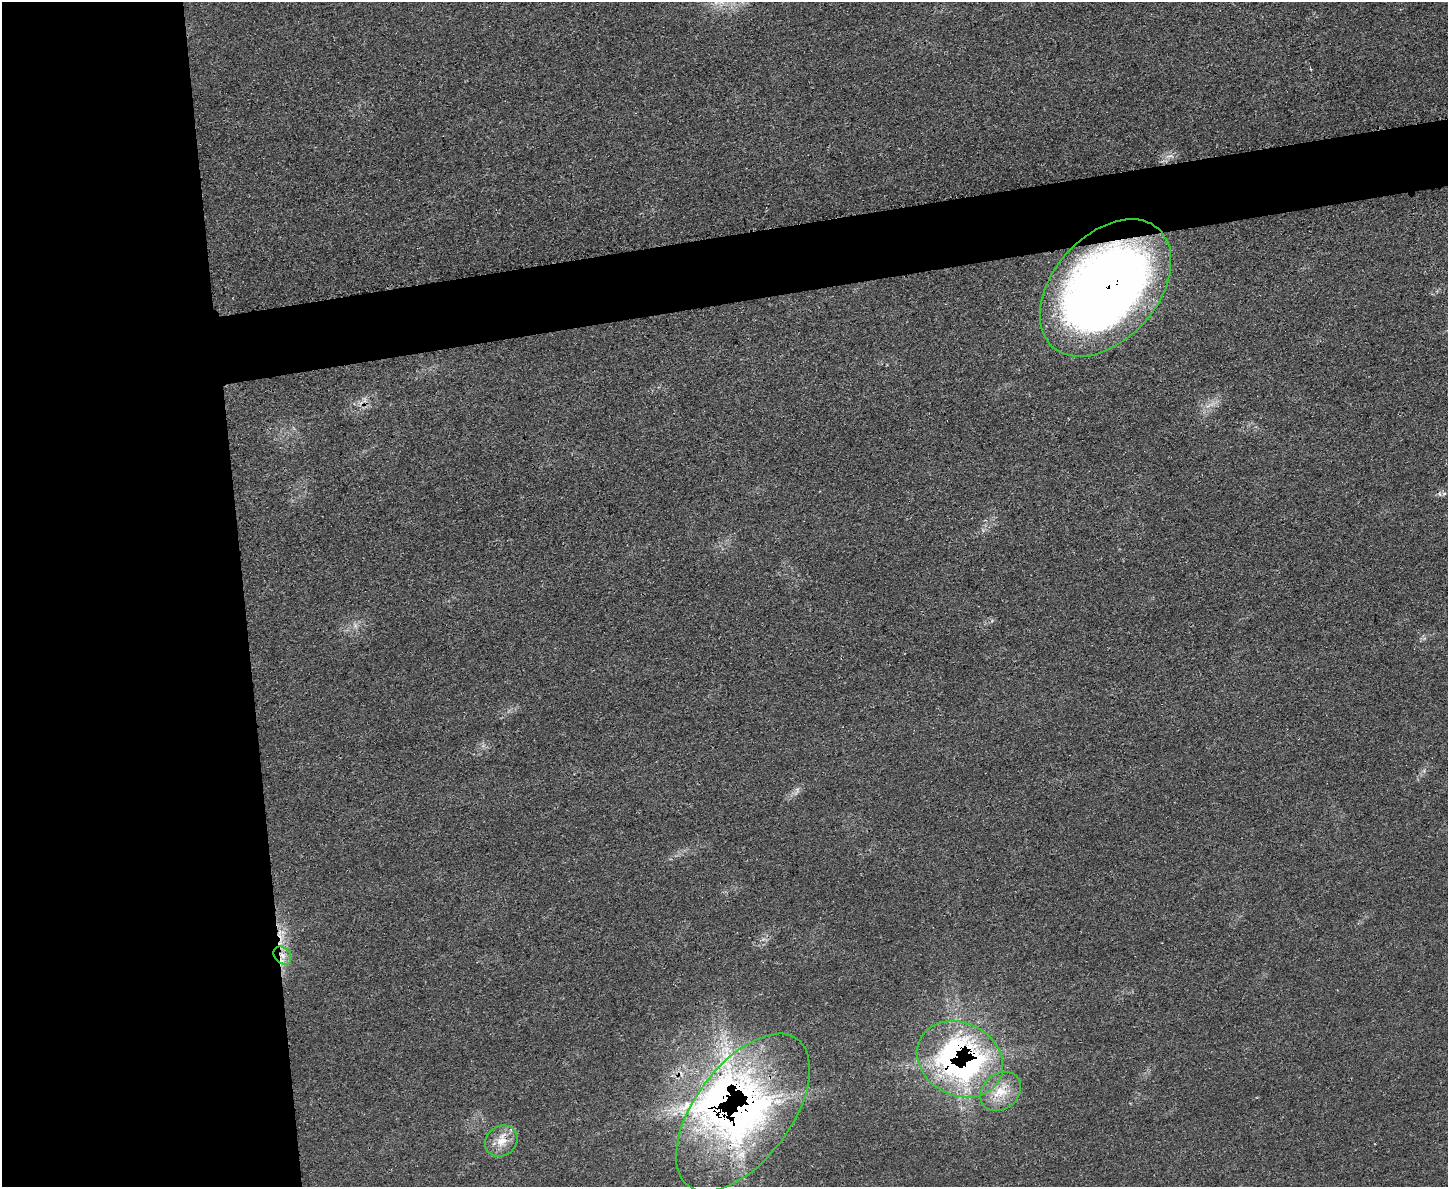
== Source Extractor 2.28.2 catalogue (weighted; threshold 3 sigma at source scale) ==
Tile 7 of 3 x 4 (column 1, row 3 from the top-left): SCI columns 157-1602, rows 1203-2387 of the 4748 x 4760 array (HDU 1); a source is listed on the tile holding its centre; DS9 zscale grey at full resolution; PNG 1450 x 1189 px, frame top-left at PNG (2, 2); each listed source drawn as its Kron ellipse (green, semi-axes under 4 px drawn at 4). Shown black and unused: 22% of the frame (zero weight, under 3 of 4 exposures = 2% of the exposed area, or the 3 px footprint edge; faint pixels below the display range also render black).
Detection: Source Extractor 2.28.2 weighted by HDU 2 'WHT'; one run over the whole footprint, this tile lists its part. Background 0.0464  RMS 0.0051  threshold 0.0228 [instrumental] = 3 sigma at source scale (4.5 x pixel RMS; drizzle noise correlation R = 1.50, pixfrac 1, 0.05/0.05 arcsec/px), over >= 5 px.
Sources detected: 8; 2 inside a brighter listed object's ellipse — not listed separately; the other 6 listed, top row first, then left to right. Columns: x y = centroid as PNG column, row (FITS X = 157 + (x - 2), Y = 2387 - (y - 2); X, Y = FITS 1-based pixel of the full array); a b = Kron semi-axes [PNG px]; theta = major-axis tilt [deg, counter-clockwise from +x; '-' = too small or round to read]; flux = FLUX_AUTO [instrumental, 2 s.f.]
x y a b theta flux
1106 288 79 52 48 510
282 955 10 7 -45 3.4
960 1059 45 36 -27 160
1001 1091 22 17 40 12
743 1112 91 48 53 240
501 1141 17 14 37 8.1
Overlapping masked pixels (flux is a lower limit): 5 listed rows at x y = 1106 288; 282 955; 960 1059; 743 1112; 501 1141